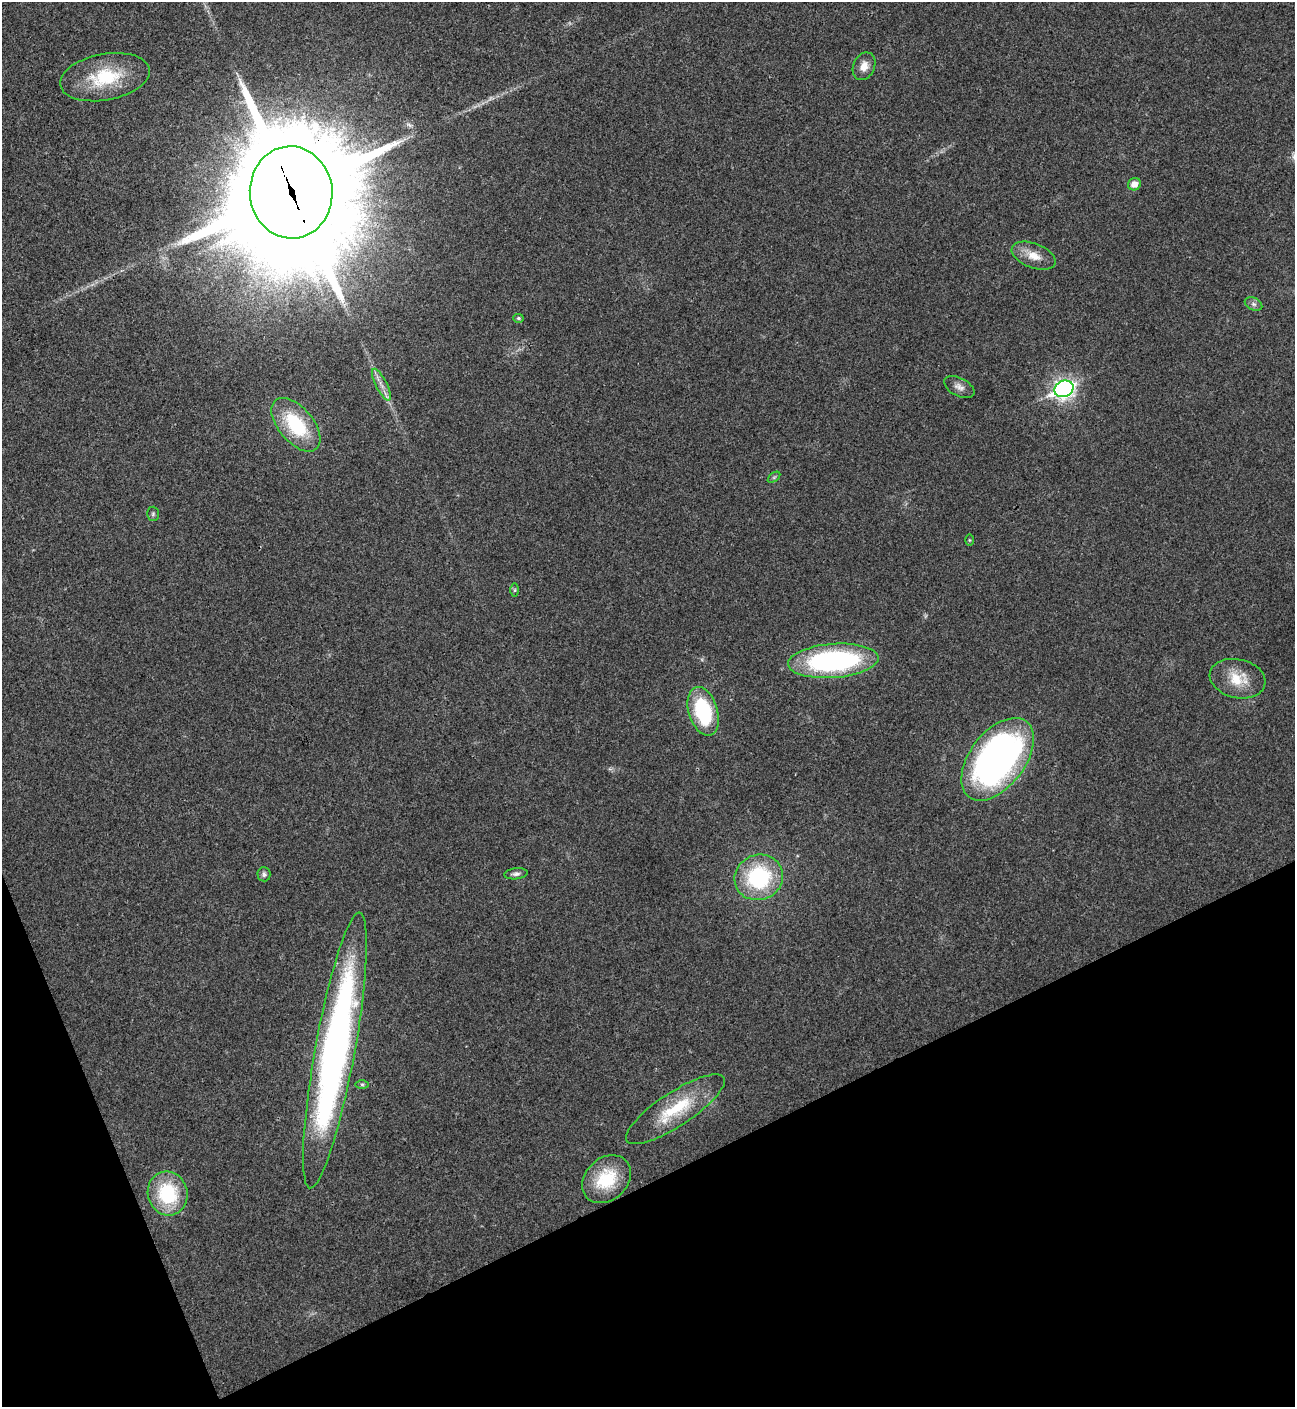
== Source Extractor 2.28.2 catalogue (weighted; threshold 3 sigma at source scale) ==
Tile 14 of 4 x 4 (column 2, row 4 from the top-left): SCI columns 1582-2874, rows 3-1407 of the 5617 x 5629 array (HDU 1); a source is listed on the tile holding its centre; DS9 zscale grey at full resolution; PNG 1297 x 1409 px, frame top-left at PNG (2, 2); each listed source drawn as its Kron ellipse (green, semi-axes under 4 px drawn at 4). Shown black and unused: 20% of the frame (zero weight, under 3 of 4 exposures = <1% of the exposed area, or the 3 px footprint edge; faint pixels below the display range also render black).
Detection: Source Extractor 2.28.2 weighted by HDU 2 'WHT'; one run over the whole footprint, this tile lists its part. Background 0.0203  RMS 0.004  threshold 0.0181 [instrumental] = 3 sigma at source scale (4.5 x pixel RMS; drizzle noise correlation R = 1.50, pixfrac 1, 0.05/0.05 arcsec/px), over >= 5 px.
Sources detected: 29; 1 too faint to see at this stretch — neither listed nor drawn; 1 inside a brighter listed object's ellipse — not listed separately; the other 27 listed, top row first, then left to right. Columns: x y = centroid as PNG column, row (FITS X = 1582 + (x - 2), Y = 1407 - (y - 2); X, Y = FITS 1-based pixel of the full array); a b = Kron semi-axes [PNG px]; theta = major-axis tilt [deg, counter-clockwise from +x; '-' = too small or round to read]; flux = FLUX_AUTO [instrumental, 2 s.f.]
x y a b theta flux
864 66 14 11 67 4
105 77 45 23 11 25
1134 184 6 6 - 3.4
291 192 46 41 -85 16000
1034 256 23 12 -21 6.4
1253 304 9 6 -27 1.3
518 318 5 4 - 0.71
381 385 17 5 -63 2.9
959 387 16 9 -27 2.7
1064 389 10 8 25 180
296 425 32 17 -50 27
774 477 7 4 37 0.54
153 514 7 6 - 0.77
969 540 6 4 -89 0.46
515 590 6 4 90 0.56
833 661 45 17 4 85
1238 679 28 19 -13 12
703 711 25 14 -73 34
997 759 47 27 53 190
264 874 7 6 - 1.1
516 874 12 5 6 1.5
759 877 24 22 24 40
335 1050 140 20 80 230
362 1084 6 4 0 0.7
675 1109 58 17 33 22
606 1179 27 21 43 17
168 1193 22 20 -76 28
Overlapping masked pixels (flux is a lower limit): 1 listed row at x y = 291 192